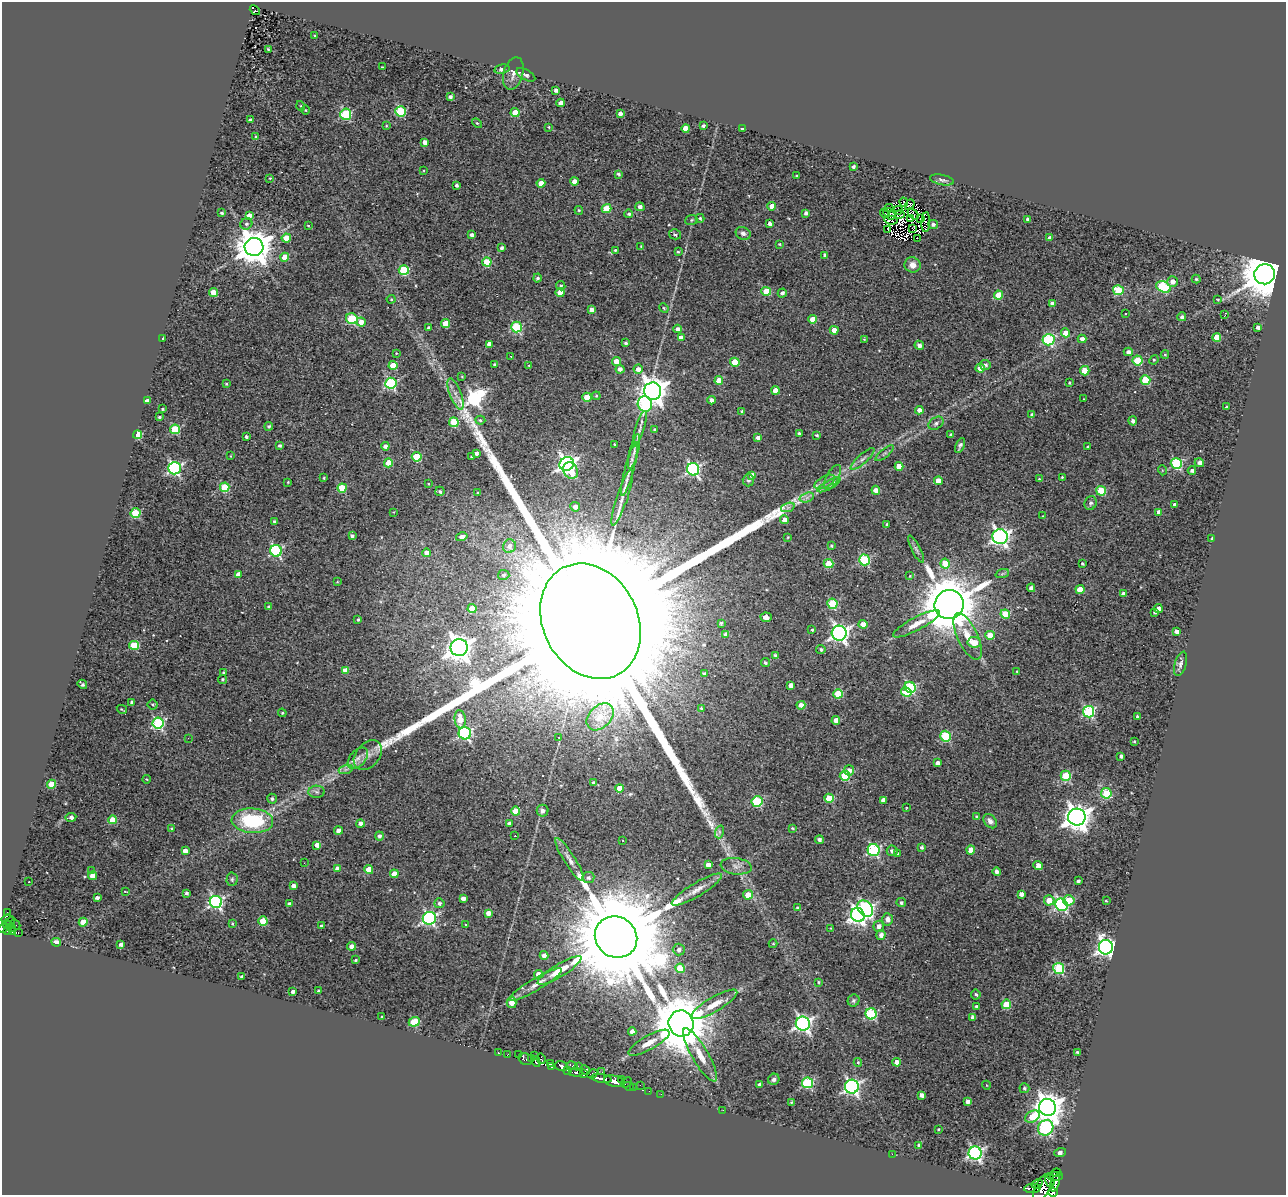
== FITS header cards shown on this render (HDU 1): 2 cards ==
NAXIS1  =                 1284
NAXIS2  =                 1193

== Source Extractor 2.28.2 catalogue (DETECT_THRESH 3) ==
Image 1284 x 1193 px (HDU 1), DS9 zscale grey, 1 PNG px = 1 image px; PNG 1288 x 1197 px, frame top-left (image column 1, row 1193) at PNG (2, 2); each listed source drawn as its Kron ellipse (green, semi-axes under 4 px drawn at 4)
Background 1.11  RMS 0.41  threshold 1.24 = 3 sigma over >= 5 px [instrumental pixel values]
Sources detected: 499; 11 with non-positive FLUX_AUTO (blend fragments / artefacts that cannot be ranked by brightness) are neither listed nor drawn; the other 488 listed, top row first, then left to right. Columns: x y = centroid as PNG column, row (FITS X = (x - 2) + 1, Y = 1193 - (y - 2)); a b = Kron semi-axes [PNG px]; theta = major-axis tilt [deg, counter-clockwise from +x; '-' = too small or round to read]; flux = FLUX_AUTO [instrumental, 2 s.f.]
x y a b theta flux
255 10 6 3 -41 1.2e+02
315 36 3 3 - 3.7e+01
268 49 3 2 - 2.4e+01
382 67 3 2 - 2.4e+01
502 69 8 4 10 7.8e+01
513 73 17 9 76 2.0e+02
526 75 10 5 -28 7.7e+01
556 90 4 4 - 1.1e+02
450 97 4 3 - 8.7e+01
561 103 4 4 - 1.8e+02
301 106 5 3 - 2.2e+01
306 110 5 3 - 2.1e+01
400 111 5 5 - 1.9e+03
515 113 4 4 - 5.1e+02
346 114 5 5 - 2.4e+03
620 114 4 4 - 1.5e+02
250 119 3 3 - 3.2e+01
477 123 5 3 - 3.2e+01
386 126 3 2 - 2.5e+01
703 126 4 3 - 5.9e+01
549 127 3 3 - 2.5e+01
686 128 4 4 - 3.2e+02
743 129 3 3 - 9.8e+01
256 137 3 3 - 4.7e+01
425 142 4 4 - 1.6e+02
853 166 4 3 - 6.5e+01
423 170 3 2 - 2.0e+01
619 174 4 3 - 5.7e+01
797 176 3 3 - 3.4e+01
270 178 3 3 - 2.3e+01
942 180 12 5 -11 8.3e+01
574 181 4 4 - 1.8e+02
541 183 4 4 - 3.1e+02
457 185 3 3 - 7.8e+01
904 202 4 2 - 3.2e+01
909 205 6 4 51 5.3e+01
772 206 4 4 - 3.7e+02
640 207 5 4 - 1.2e+02
889 208 4 2 - 3.2e-01
607 209 5 4 - 8.3e+02
579 210 4 3 - 3.6e+01
898 210 5 2 - 3.5e+01
222 213 3 3 - 4.8e+01
806 213 4 3 - 9.5e+01
885 213 5 2 - 5.7e+01
890 213 6 3 -7 2.7e+01
629 214 4 4 - 4.9e+01
913 214 7 2 -45 1.2e+01
900 215 5 3 - 5.0e+01
249 216 4 4 - 1.7e+02
891 216 3 2 - 4.6e+01
700 218 4 3 - 4.3e+01
911 218 3 2 - 3.7e+01
920 219 3 2 - 4.1e+01
1028 219 4 4 - 1.1e+02
691 220 6 5 - 4.4e+01
891 220 7 3 -5 1.0e+01
926 222 10 3 87 6.7e+01
246 224 6 5 - 5.9e+01
770 224 4 3 - 8.9e+01
933 224 5 4 - 7.8e+01
308 225 3 2 - 1.7e+01
913 229 4 3 - 4.5e+01
887 230 4 2 - 1.7e+01
743 233 7 6 - 1.1e+02
675 234 6 5 - 5.3e+01
472 235 4 3 - 1.0e+02
286 238 4 4 - 6.1e+02
917 238 2 2 - 2.3e+01
1049 238 4 4 - 9.7e+01
780 244 3 3 - 3.0e+01
641 246 3 3 - 2.2e+01
254 247 9 9 - 6.4e+04
502 248 4 3 - 7.6e+01
615 250 3 3 - 3.5e+01
678 252 3 3 - 2.9e+01
825 255 4 3 - 7.7e+01
285 257 4 4 - 4.3e+02
487 262 4 4 - 8.9e+02
913 265 8 7 - 2.0e+02
404 270 5 5 - 1.6e+03
1265 274 10 10 - 1.3e+05
537 278 4 4 - 6.1e+01
1196 279 4 4 - 3.6e+01
1172 282 5 5 - 1.8e+02
561 286 5 4 - 4.8e+01
1163 287 8 5 -25 2.0e+03
1118 290 5 5 - 1.4e+03
766 291 5 4 - 7.4e+02
560 292 4 4 - 3.6e+02
213 293 4 4 - 4.2e+02
782 293 5 4 - 9.2e+01
998 295 4 4 - 6.9e+02
391 299 4 4 - 2.7e+01
1218 300 4 3 - 2.7e+01
1052 303 4 3 - 1.2e+02
664 308 5 4 - 3.4e+01
591 310 4 4 - 1.5e+02
1126 313 3 3 - 6.6e+01
1225 315 3 2 - 2.4e+01
1182 317 4 4 - 8.1e+01
352 319 6 5 - 1.5e+03
813 319 4 4 - 4.8e+02
361 322 4 4 - 2.5e+02
446 324 4 4 - 7.4e+02
516 327 5 5 - 2.3e+03
1258 327 4 3 - 9.3e+01
429 328 3 3 - 7.5e+01
678 329 4 4 - 1.4e+02
834 330 4 4 - 2.9e+02
1065 333 4 4 - 3.0e+02
1217 337 4 4 - 5.3e+02
163 338 3 2 - 2.2e+01
681 338 4 4 - 2.6e+02
864 339 3 3 - 2.4e+01
1082 339 4 4 - 1.6e+02
1048 340 6 5 - 2.9e+03
626 343 3 3 - 5.2e+01
489 344 4 4 - 1.9e+02
919 345 5 4 - 1.2e+02
1128 352 4 4 - 1.3e+02
396 353 4 3 - 2.2e+01
1165 355 4 4 - 2.9e+01
511 356 3 2 - 4.3e+01
1137 360 5 5 - 1.2e+03
1154 360 5 4 - 3.2e+01
616 361 4 4 - 3.6e+02
735 362 4 4 - 8.0e+02
494 364 3 3 - 4.4e+01
393 365 4 4 - 4.6e+02
529 365 4 3 - 1.9e+01
985 365 5 5 - 8.1e+01
980 368 4 4 - 3.6e+02
620 369 4 4 - 1.3e+02
638 369 4 4 - 2.1e+02
1085 371 5 4 - 9.4e+02
462 377 3 3 - 2.6e+01
1145 380 5 5 - 1.1e+03
719 381 4 4 - 4.7e+02
391 383 6 5 - 3.4e+03
1069 383 3 3 - 3.0e+01
226 384 4 3 - 3.3e+01
776 390 4 4 - 4.2e+02
653 391 8 8 - 3.2e+04
456 394 16 5 -68 2.1e+02
596 396 4 4 - 2.9e+01
587 397 4 4 - 4.9e+02
1084 399 3 2 - 2.0e+01
712 400 4 4 - 1.7e+02
147 401 4 3 - 9.5e+01
645 404 8 7 - 2.6e+03
1226 407 3 2 - 2.6e+01
162 409 3 2 - 3.0e+01
919 410 4 4 - 1.8e+02
742 411 3 3 - 4.5e+01
1032 415 3 3 - 7.7e+01
159 417 3 3 - 4.1e+01
480 420 5 4 - 4.4e+01
1133 421 4 4 - 8.9e+01
454 422 5 4 - 1.4e+03
936 423 8 5 34 7.9e+01
269 426 4 4 - 5.5e+01
175 429 5 4 - 1.4e+03
640 429 18 4 73 1.5e+02
654 430 4 3 - 4.6e+01
799 433 3 3 - 3.7e+01
137 435 4 4 - 1.2e+03
817 435 4 3 - 5.0e+01
951 435 4 3 - 7.3e+01
246 437 3 3 - 5.8e+01
758 438 4 3 - 1.0e+02
614 444 4 2 - 2.2e+01
279 445 3 3 - 6.3e+01
385 446 4 4 - 1.2e+02
960 446 8 3 66 6.5e+01
1088 447 3 2 - 3.0e+01
634 451 18 4 76 1.6e+02
476 453 4 4 - 1.3e+02
885 453 11 4 40 6.4e+01
230 456 3 2 - 1.7e+01
417 457 5 4 - 1.4e+03
471 457 3 3 - 5.4e+01
863 459 15 4 42 1.2e+02
388 463 4 4 - 6.5e+02
1176 463 6 5 - 2.7e+03
1199 463 5 4 - 1.4e+02
567 464 7 6 - 1.0e+04
899 466 4 4 - 3.7e+02
174 468 6 6 - 5.2e+03
629 469 27 4 75 2.5e+02
693 469 6 6 - 5.0e+03
571 470 8 7 - 5.5e+02
1162 470 5 3 - 2.4e+01
1192 470 4 3 - 9.4e+01
752 475 4 4 - 1.8e+02
832 477 13 6 61 1.4e+02
1062 477 3 3 - 2.5e+01
324 478 3 2 - 2.5e+01
1039 479 3 2 - 2.8e+01
748 480 6 5 - 7.0e+01
938 481 4 4 - 3.1e+02
288 482 3 3 - 2.7e+01
825 482 11 5 28 1.3e+02
428 483 3 2 - 2.4e+01
829 485 13 4 30 1.3e+02
225 487 5 5 - 1.3e+03
342 488 4 4 - 1.0e+03
876 490 4 4 - 2.0e+02
440 491 5 4 - 6.1e+01
1101 491 5 5 - 1.2e+03
478 493 4 3 - 2.6e+01
622 497 29 5 71 3.0e+02
807 497 7 4 19 6.8e+01
1091 503 7 6 - 6.5e+01
1174 505 4 4 - 8.2e+01
575 507 5 5 - 1.7e+02
788 507 7 4 19 6.4e+01
393 512 3 2 - 1.6e+01
1159 512 4 4 - 1.9e+02
135 513 5 5 - 1.6e+03
1043 516 3 2 - 2.0e+01
784 520 4 4 - 2.6e+02
274 521 3 3 - 4.9e+01
887 524 3 3 - 4.8e+01
352 536 4 3 - 8.0e+01
462 537 5 4 - 1.2e+02
788 537 3 2 - 2.2e+01
1000 537 7 7 - 9.7e+03
1212 539 3 2 - 2.5e+01
509 546 7 6 - 1.5e+02
831 546 3 3 - 3.7e+01
916 549 15 4 -63 8.3e+01
276 551 6 6 - 3.2e+03
427 553 4 4 - 2.4e+02
864 560 5 5 - 2.4e+03
945 563 5 4 - 7.1e+02
829 564 5 4 - 8.5e+02
1082 564 3 3 - 3.5e+01
238 574 4 4 - 2.1e+02
1002 574 7 4 19 4.7e+01
504 575 6 5 - 6.8e+01
910 576 3 3 - 1.9e+01
337 582 3 2 - 2.1e+01
1031 588 4 4 - 9.5e+01
1080 590 4 4 - 5.4e+02
1123 594 4 3 - 1.5e+02
832 604 5 5 - 1.7e+03
949 605 15 14 - 1.5e+05
269 607 4 4 - 9.1e+01
1158 608 4 4 - 1.4e+02
472 609 4 4 - 7.6e+02
1155 612 4 3 - 5.5e+01
1005 614 5 4 - 8.8e+02
766 617 5 4 - 8.7e+01
358 619 3 3 - 4.5e+01
590 621 60 47 -63 3.4e+06
721 623 3 3 - 3.9e+01
863 624 4 4 - 3.1e+02
916 624 26 6 28 3.5e+02
812 630 3 3 - 4.1e+01
1176 631 4 3 - 1.3e+02
839 633 7 7 - 1.0e+04
726 634 4 4 - 1.6e+02
990 635 4 4 - 4.6e+02
968 636 25 10 -64 4.8e+02
974 642 7 5 -7 4.1e+02
134 645 5 4 - 1.1e+03
459 648 8 8 - 2.6e+04
821 649 4 4 - 5.4e+01
775 655 4 3 - 5.3e+01
765 663 4 3 - 5.1e+01
1181 664 12 6 74 1.0e+02
345 670 4 4 - 2.5e+02
223 672 4 4 - 3.8e+01
1017 672 3 3 - 3.2e+01
704 673 3 3 - 6.5e+01
223 679 4 4 - 3.5e+01
82 684 5 3 - 6.5e+01
791 685 4 4 - 2.3e+02
910 687 6 5 - 2.9e+03
906 692 5 4 - 5.8e+02
838 694 5 4 - 1.2e+03
132 702 4 3 - 6.5e+01
153 705 5 5 - 4.2e+01
801 705 4 4 - 2.3e+02
701 708 4 4 - 3.6e+01
122 709 5 2 - 3.1e+01
1089 712 6 5 - 2.8e+03
282 713 4 4 - 3.0e+01
600 717 15 11 46 4.0e+02
1137 717 4 3 - 6.1e+01
460 719 9 5 -85 4.5e+02
836 720 4 4 - 2.3e+02
158 723 5 5 - 4.1e+03
465 733 6 6 - 4.5e+03
945 736 5 5 - 1.9e+03
559 737 3 2 - 3.0e+01
188 738 2 2 - 1.3e+01
1134 741 3 2 - 2.6e+01
368 755 17 11 49 2.9e+02
1121 756 4 3 - 7.3e+01
358 758 12 7 49 1.8e+02
938 763 4 4 - 1.3e+02
346 769 7 4 18 7.6e+01
849 770 5 5 - 1.7e+02
845 776 5 5 - 1.6e+03
1066 776 5 5 - 1.4e+03
146 779 4 3 - 2.0e+01
593 783 4 4 - 1.2e+02
51 784 4 4 - 8.3e+02
620 788 4 4 - 4.1e+02
317 792 8 6 -3 8.2e+01
1106 793 5 5 - 1.5e+03
829 798 4 4 - 8.7e+02
272 799 5 4 - 6.3e+01
883 800 4 4 - 1.7e+02
757 801 5 5 - 2.2e+03
906 808 3 2 - 1.7e+01
515 811 4 4 - 6.9e+02
543 811 6 6 - 1.1e+02
71 817 5 4 - 1.1e+02
977 817 4 3 - 5.1e+01
1077 817 8 8 - 3.0e+04
112 820 4 4 - 5.6e+02
252 821 21 12 -4 2.0e+03
990 821 8 5 -50 1.3e+02
360 823 4 4 - 1.3e+02
509 823 4 3 - 9.1e+01
171 828 4 4 - 4.0e+01
792 828 4 3 - 3.7e+01
338 830 4 4 - 1.5e+02
719 832 7 4 73 4.6e+01
379 836 4 4 - 8.5e+01
515 836 2 2 - 1.6e+01
623 840 3 2 - 8.0e+01
819 840 4 4 - 8.0e+01
317 845 4 4 - 2.0e+02
922 847 3 3 - 6.5e+01
874 850 6 6 - 3.7e+03
971 850 4 4 - 3.2e+02
185 851 4 4 - 2.0e+02
892 851 5 5 - 1.1e+02
898 854 3 3 - 6.0e+01
569 859 25 5 -58 2.0e+02
304 863 3 2 - 2.5e+01
708 865 4 4 - 2.1e+02
736 866 15 8 -7 1.8e+02
1038 866 4 4 - 3.3e+02
337 868 4 4 - 1.6e+02
92 870 3 2 - 2.6e+01
369 870 4 4 - 4.4e+02
996 872 4 4 - 9.7e+01
394 874 4 4 - 3.9e+02
93 876 4 4 - 2.6e+02
588 878 6 5 - 8.8e+01
232 879 7 5 88 5.4e+01
29 881 2 2 - 3.1e+01
1078 881 3 3 - 6.8e+01
293 886 4 4 - 1.4e+02
697 890 29 6 31 3.1e+02
125 891 3 2 - 2.6e+01
186 893 4 3 - 6.4e+01
1021 894 4 4 - 1.2e+02
748 895 5 5 - 3.5e+02
97 898 4 3 - 8.3e+01
463 898 4 4 - 1.3e+02
1049 900 5 5 - 3.9e+02
1069 900 5 5 - 7.7e+02
1106 901 3 2 - 2.4e+01
216 902 6 6 - 6.4e+03
901 902 5 4 - 5.6e+01
439 903 5 5 - 7.6e+01
290 904 4 4 - 1.4e+02
1062 905 6 6 - 4.9e+03
797 907 3 2 - 2.6e+01
865 909 9 6 -50 6.2e+03
7 912 3 2 - 3.9e+01
488 913 4 4 - 2.1e+02
858 915 7 6 - 9.0e+03
429 918 7 6 - 5.5e+03
887 919 6 5 - 1.4e+02
8 920 6 5 - 3.3e+02
263 921 4 4 - 8.7e+02
10 922 5 2 - 1.4e+02
83 922 4 4 - 5.5e+02
232 923 3 2 - 3.0e+01
7 924 5 3 - 1.6e+02
15 924 5 2 - 4.8e+01
466 925 3 3 - 2.8e+01
321 926 3 3 - 5.2e+01
879 926 5 5 - 1.4e+02
3 928 5 3 - 6.0e+02
12 928 2 2 - 2.5e+01
831 928 2 2 - 1.9e+01
7 930 4 2 - 3.3e+01
12 932 4 3 - 3.1e+02
18 932 3 2 - 2.2e+01
881 935 5 4 - 1.3e+02
616 937 22 20 -37 6.5e+05
56 942 5 4 - 3.1e+02
121 944 4 3 - 1.2e+02
773 944 4 4 - 2.7e+01
352 946 4 4 - 1.9e+02
1106 947 7 7 - 1.2e+04
679 950 6 6 - 9.6e+01
544 955 4 4 - 1.3e+02
355 960 3 3 - 3.7e+01
680 968 5 4 - 7.6e+02
1059 968 5 5 - 2.2e+03
560 970 25 6 31 4.9e+02
538 974 4 4 - 2.5e+02
242 976 3 3 - 7.4e+01
819 982 3 3 - 3.4e+01
535 985 30 6 31 2.7e+02
318 991 3 3 - 4.9e+01
293 992 4 3 - 9.8e+01
976 994 5 4 - 5.8e+01
854 1001 6 5 - 6.5e+01
512 1003 5 5 - 2.8e+02
714 1004 26 7 30 4.2e+02
1006 1004 4 4 - 7.6e+02
977 1006 3 3 - 5.4e+01
871 1014 5 5 - 2.5e+03
382 1017 3 2 - 3.3e+01
973 1017 4 4 - 1.9e+02
414 1022 5 4 - 1.2e+03
681 1024 13 12 - 1.9e+05
803 1024 7 7 - 8.6e+03
632 1031 4 4 - 1.9e+02
649 1043 23 7 29 3.4e+02
1077 1052 3 3 - 3.5e+01
498 1053 3 3 - 8.5e+01
518 1054 2 2 - 1.1e+02
507 1055 3 2 - 9.5e+01
700 1055 30 8 -60 4.8e+02
535 1056 3 2 - 6.9e+01
526 1059 7 5 -21 1.4e+03
531 1059 2 2 - 9.0e+01
541 1059 5 3 - 8.2e+01
536 1061 6 3 -62 4.4e+02
858 1062 4 4 - 3.1e+01
897 1062 4 4 - 3.2e+02
550 1063 4 3 - 6.4e+02
561 1066 7 5 -18 8.1e+02
572 1066 5 3 - 1.8e+02
578 1066 3 2 - 2.8e+01
552 1067 3 3 - 3.5e+02
585 1070 5 4 - 1.6e+02
567 1071 3 3 - 3.8e+02
576 1072 7 3 -6 5.7e+02
602 1072 3 2 - 5.6e+01
584 1073 3 3 - 1.5e+02
592 1074 5 3 - 3.6e+02
602 1078 10 4 -9 1.8e+03
774 1079 6 5 - 7.5e+01
622 1080 2 2 - 2.7e+01
614 1081 10 5 -11 1.4e+03
626 1083 6 2 46 6.2e+01
807 1083 5 5 - 2.6e+03
760 1084 4 3 - 1.2e+02
640 1085 2 2 - 7.2e+01
986 1085 4 3 - 2.0e+01
629 1086 5 2 - 4.4e+01
633 1087 2 2 - 1.9e+01
852 1087 7 7 - 7.5e+03
1024 1088 5 5 - 5.5e+01
649 1091 2 2 - 1.8e+01
661 1094 2 2 - 1.9e+01
921 1095 4 4 - 1.3e+02
968 1101 4 3 - 1.3e+02
791 1102 3 2 - 3.0e+01
1047 1107 8 8 - 3.8e+04
723 1110 3 2 - 2.6e+01
1032 1117 8 5 28 6.9e+02
1046 1128 8 7 - 3.6e+03
939 1129 3 2 - 2.5e+01
919 1146 4 4 - 9.2e+01
1060 1152 6 3 20 1.4e+02
975 1153 6 6 - 6.6e+03
892 1154 2 2 - 2.2e+02
1057 1173 5 3 - 1.3e+03
1055 1176 8 3 0 3.6e+02
1050 1181 7 4 -73 3.6e+02
1055 1183 9 4 70 1.7e+03
1037 1184 6 4 29 1.3e+02
1033 1188 8 4 3 1.6e+03
1042 1188 15 7 64 8.5e+02
1053 1192 4 2 - 3.6e+02
At the frame edge (FLAGS 8, measured only in part): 1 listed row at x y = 3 928
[11 non-positive-flux detections neither listed nor drawn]